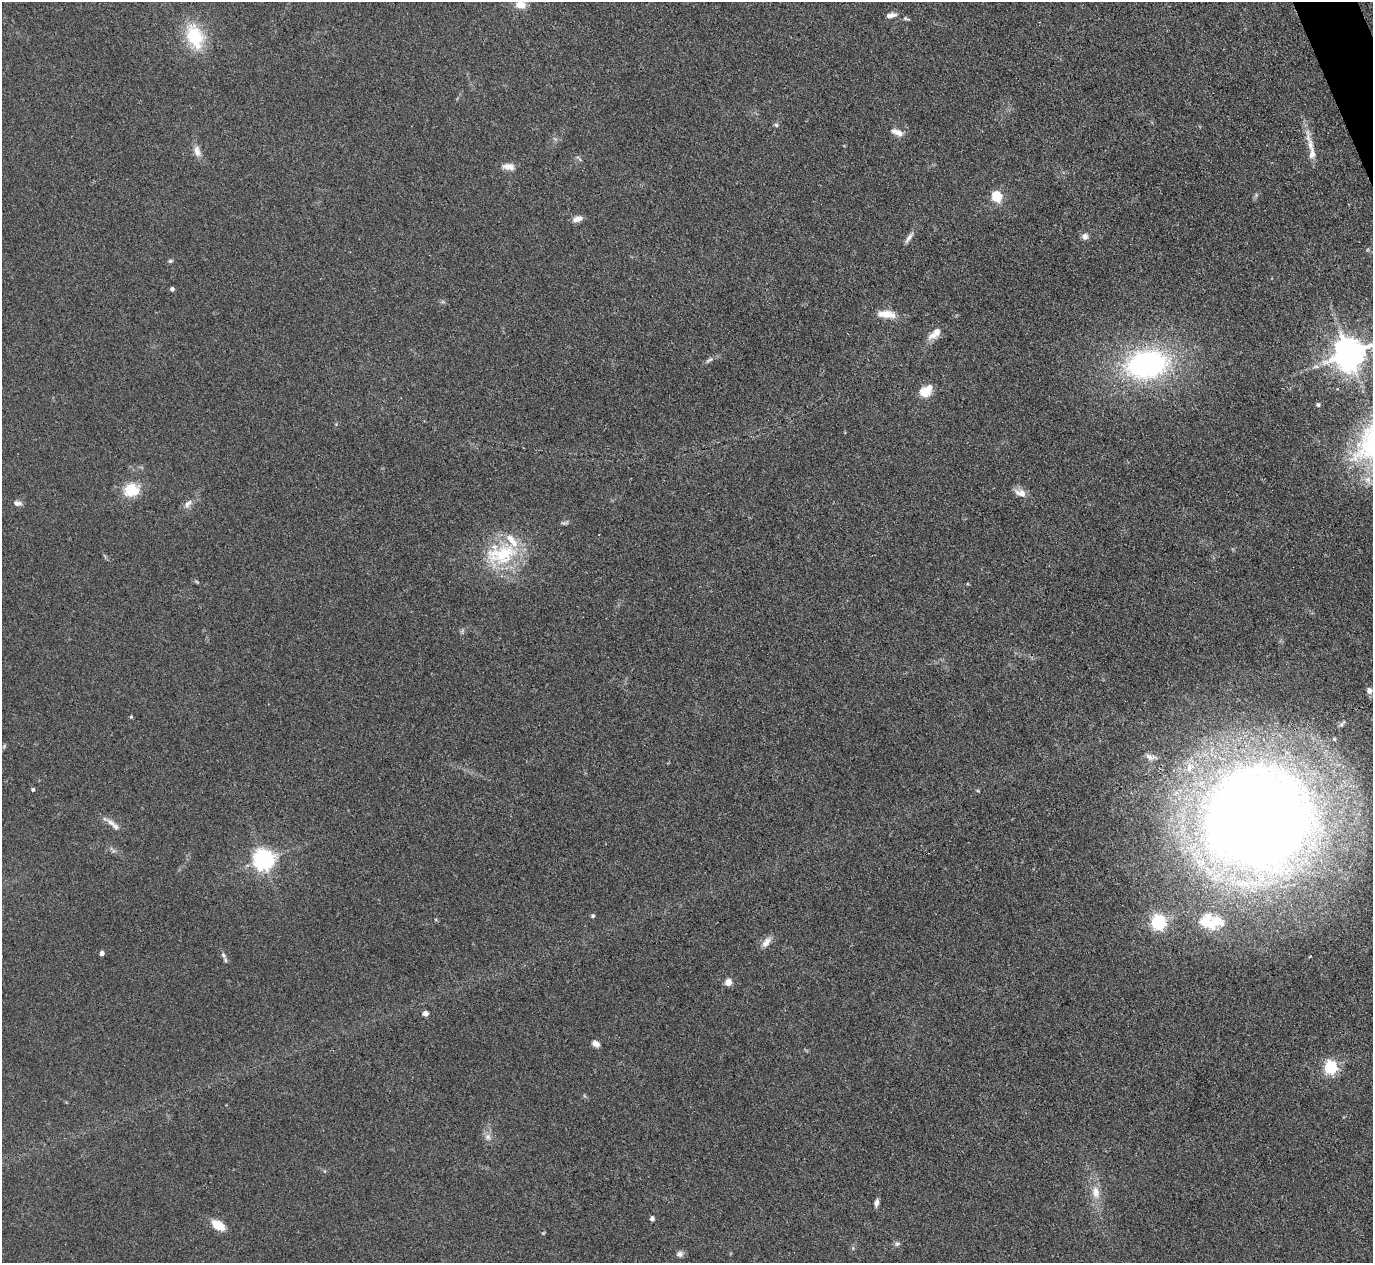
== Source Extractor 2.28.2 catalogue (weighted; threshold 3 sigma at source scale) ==
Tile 10 of 4 x 4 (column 2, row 3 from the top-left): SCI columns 1374-2744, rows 1541-2801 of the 5489 x 5476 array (HDU 1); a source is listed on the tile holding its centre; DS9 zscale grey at full resolution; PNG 1375 x 1265 px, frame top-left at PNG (2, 2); no overlay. Shown black and unused: <1% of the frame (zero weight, under 3 of 4 exposures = <1% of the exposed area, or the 3 px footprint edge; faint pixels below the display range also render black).
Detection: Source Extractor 2.28.2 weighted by HDU 2 'WHT'; one run over the whole footprint, this tile lists its part. Background 0.114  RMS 0.0067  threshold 0.03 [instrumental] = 3 sigma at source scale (4.5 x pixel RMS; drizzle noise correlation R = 1.50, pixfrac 1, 0.05/0.05 arcsec/px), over >= 5 px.
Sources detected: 62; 5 inside a brighter listed object's ellipse — not listed separately; the other 57 listed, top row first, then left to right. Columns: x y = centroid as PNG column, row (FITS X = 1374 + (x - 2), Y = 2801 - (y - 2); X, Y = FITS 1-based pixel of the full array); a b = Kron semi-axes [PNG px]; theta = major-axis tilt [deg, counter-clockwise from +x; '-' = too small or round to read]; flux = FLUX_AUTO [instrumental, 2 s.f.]
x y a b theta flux
520 5 12 9 -6 7.1
891 15 13 6 12 3.5
906 18 11 4 -17 1.3
195 36 35 21 -70 30
776 125 6 5 - 1.1
899 133 12 9 -31 4.3
1310 145 14 8 -89 5.9
197 151 16 8 -78 4.9
509 167 16 9 -10 5
996 196 11 9 -72 14
577 219 12 6 18 4.5
1085 236 8 7 - 3.2
909 238 20 5 56 3.1
170 261 6 5 - 1.1
172 289 4 4 - 1.6
886 314 23 9 -4 10
935 333 20 9 42 6.7
1349 353 10 9 - 1400
709 360 12 5 32 2
1147 364 44 28 10 150
925 392 7 5 48 53
1318 404 5 5 - 1.2
1368 480 11 10 - 5.6
131 490 20 17 23 17
1021 493 15 9 -18 5.6
17 503 10 6 -10 2.7
188 504 14 8 49 3.9
501 554 47 30 13 50
197 582 6 4 -19 0.81
1369 691 7 7 - 3
131 717 6 4 0 0.67
1342 724 11 5 51 1.8
1334 739 5 5 - 1.1
4 746 6 4 49 0.9
1150 757 14 8 -14 3.6
33 790 4 4 - 1.2
1257 819 89 84 7 1300
112 823 18 7 -33 4.9
263 860 7 7 - 410
593 916 5 5 - 1.1
1158 923 6 6 - 170
1212 924 36 17 16 20
766 942 17 8 51 4.8
102 953 4 4 - 3.3
223 955 9 5 -69 2
728 982 8 7 - 4.8
425 1013 6 5 - 3.4
596 1043 8 6 -35 3.4
1330 1068 6 6 - 110
488 1137 9 8 - 3.2
1096 1192 18 10 -81 9
876 1203 9 5 77 2.6
652 1219 4 4 - 2.5
218 1225 16 9 -31 11
543 1233 5 3 - 0.59
897 1244 7 6 - 1.6
680 1254 9 7 -7 2.5
Isophote crosses this tile's border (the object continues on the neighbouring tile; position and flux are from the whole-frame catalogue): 2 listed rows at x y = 520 5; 1349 353